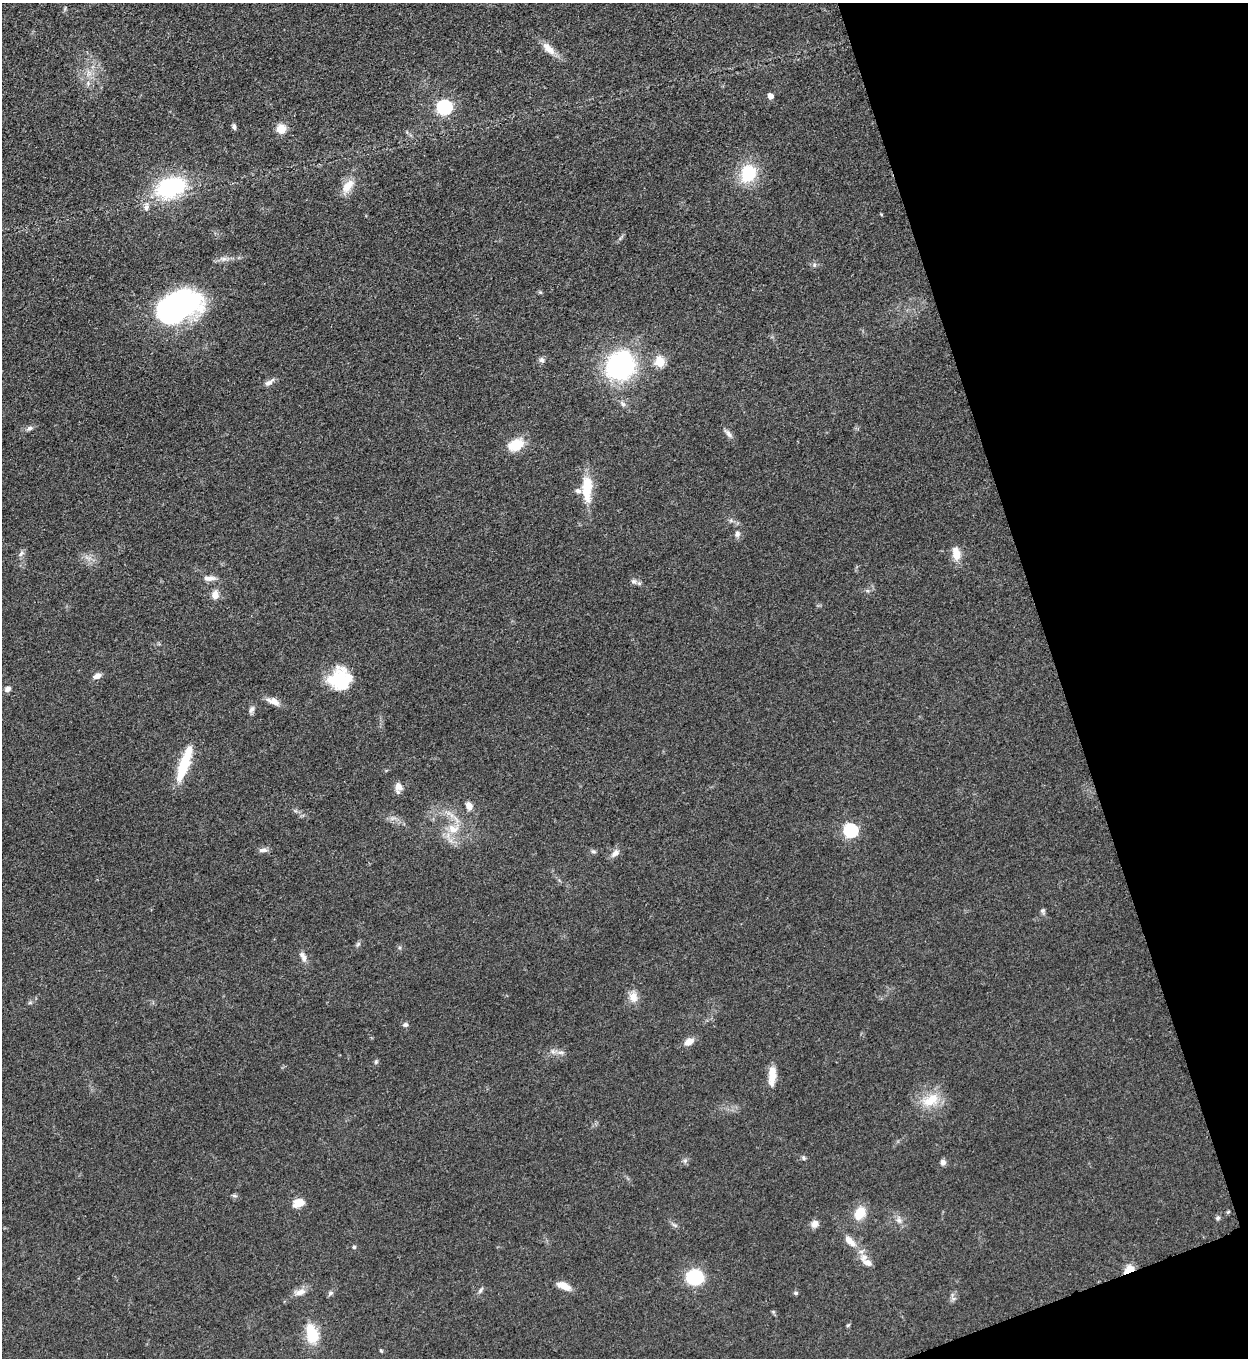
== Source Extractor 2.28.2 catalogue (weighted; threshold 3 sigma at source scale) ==
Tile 12 of 4 x 4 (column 4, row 3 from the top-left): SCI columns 4024-5269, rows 1366-2721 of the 5427 x 5438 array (HDU 1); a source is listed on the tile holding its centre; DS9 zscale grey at full resolution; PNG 1250 x 1360 px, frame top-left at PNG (2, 3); no overlay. Shown black and unused: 16% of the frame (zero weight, under 3 of 5 exposures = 1% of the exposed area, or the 3 px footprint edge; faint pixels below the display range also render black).
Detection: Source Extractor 2.28.2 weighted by HDU 2 'WHT'; one run over the whole footprint, this tile lists its part. Background 0.0634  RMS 0.0057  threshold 0.0255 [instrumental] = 3 sigma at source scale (4.5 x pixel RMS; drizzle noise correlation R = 1.50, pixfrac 1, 0.05/0.05 arcsec/px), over >= 5 px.
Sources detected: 78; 3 inside a brighter object's white glare — not listed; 2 inside a brighter listed object's ellipse — not listed separately; the other 73 listed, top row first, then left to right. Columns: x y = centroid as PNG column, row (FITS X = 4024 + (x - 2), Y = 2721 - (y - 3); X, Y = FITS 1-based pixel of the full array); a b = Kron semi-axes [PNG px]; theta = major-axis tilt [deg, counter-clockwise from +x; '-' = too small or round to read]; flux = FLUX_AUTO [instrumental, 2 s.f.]
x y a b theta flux
549 49 23 9 -45 6.1
770 96 5 4 - 4.4
444 107 7 6 - 110
234 127 7 5 -79 1.5
281 129 11 11 - 6
748 173 17 14 67 26
349 184 19 11 60 7.6
170 187 27 17 19 60
146 207 10 7 76 2.8
224 259 7 4 -18 1.5
814 265 6 5 - 1.1
540 292 6 4 -18 0.72
173 308 55 26 21 120
542 360 8 6 -1 1.5
660 362 6 5 - 26
620 365 28 24 48 86
269 382 14 6 33 2.7
29 428 9 5 25 1.8
729 434 11 6 -58 2.3
516 445 19 13 25 12
587 488 30 12 88 17
737 534 8 7 - 1.9
21 553 9 6 51 1.7
956 554 16 9 -76 7.3
209 578 16 7 4 3.3
633 581 7 7 - 1.8
215 595 9 8 - 4.5
97 676 11 6 24 2.9
339 679 28 22 62 25
7 689 7 6 - 2.3
273 701 18 8 -20 4.5
252 709 11 6 57 1.8
183 767 36 9 70 24
399 787 12 9 -71 3.9
469 806 10 7 -68 3.4
453 829 16 11 -12 8.1
850 830 6 6 - 86
263 850 11 5 1 2.3
593 851 7 5 -17 1.1
615 853 12 7 34 3
1042 911 7 6 - 1.1
358 944 7 4 45 1.1
303 957 14 6 -65 3
633 997 14 11 -69 5.4
405 1025 7 6 - 1.3
689 1042 12 8 31 4.2
560 1052 10 5 -1 2
376 1062 6 5 - 0.9
772 1074 22 9 90 7.5
931 1100 25 14 34 13
803 1158 6 5 - 1.1
685 1161 6 6 - 1.3
943 1162 7 6 - 2.3
234 1196 8 4 -9 0.96
298 1203 9 7 18 10
860 1213 13 9 59 12
1217 1218 6 5 - 1.1
899 1220 7 6 - 1.9
814 1224 8 7 - 3.5
674 1225 9 3 -32 1.1
849 1241 17 8 -45 5.8
354 1247 5 5 - 0.77
867 1263 13 8 -31 4.1
1129 1269 11 6 35 8.9
695 1277 12 11 - 39
564 1286 16 7 -23 6
480 1290 8 5 47 1.2
300 1292 17 8 19 4
330 1293 7 6 - 1.3
796 1293 6 4 20 0.91
848 1325 6 3 19 0.63
312 1334 23 13 -75 16
381 1351 5 4 - 0.66
Overlapping masked pixels (flux is a lower limit): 1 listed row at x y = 1129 1269